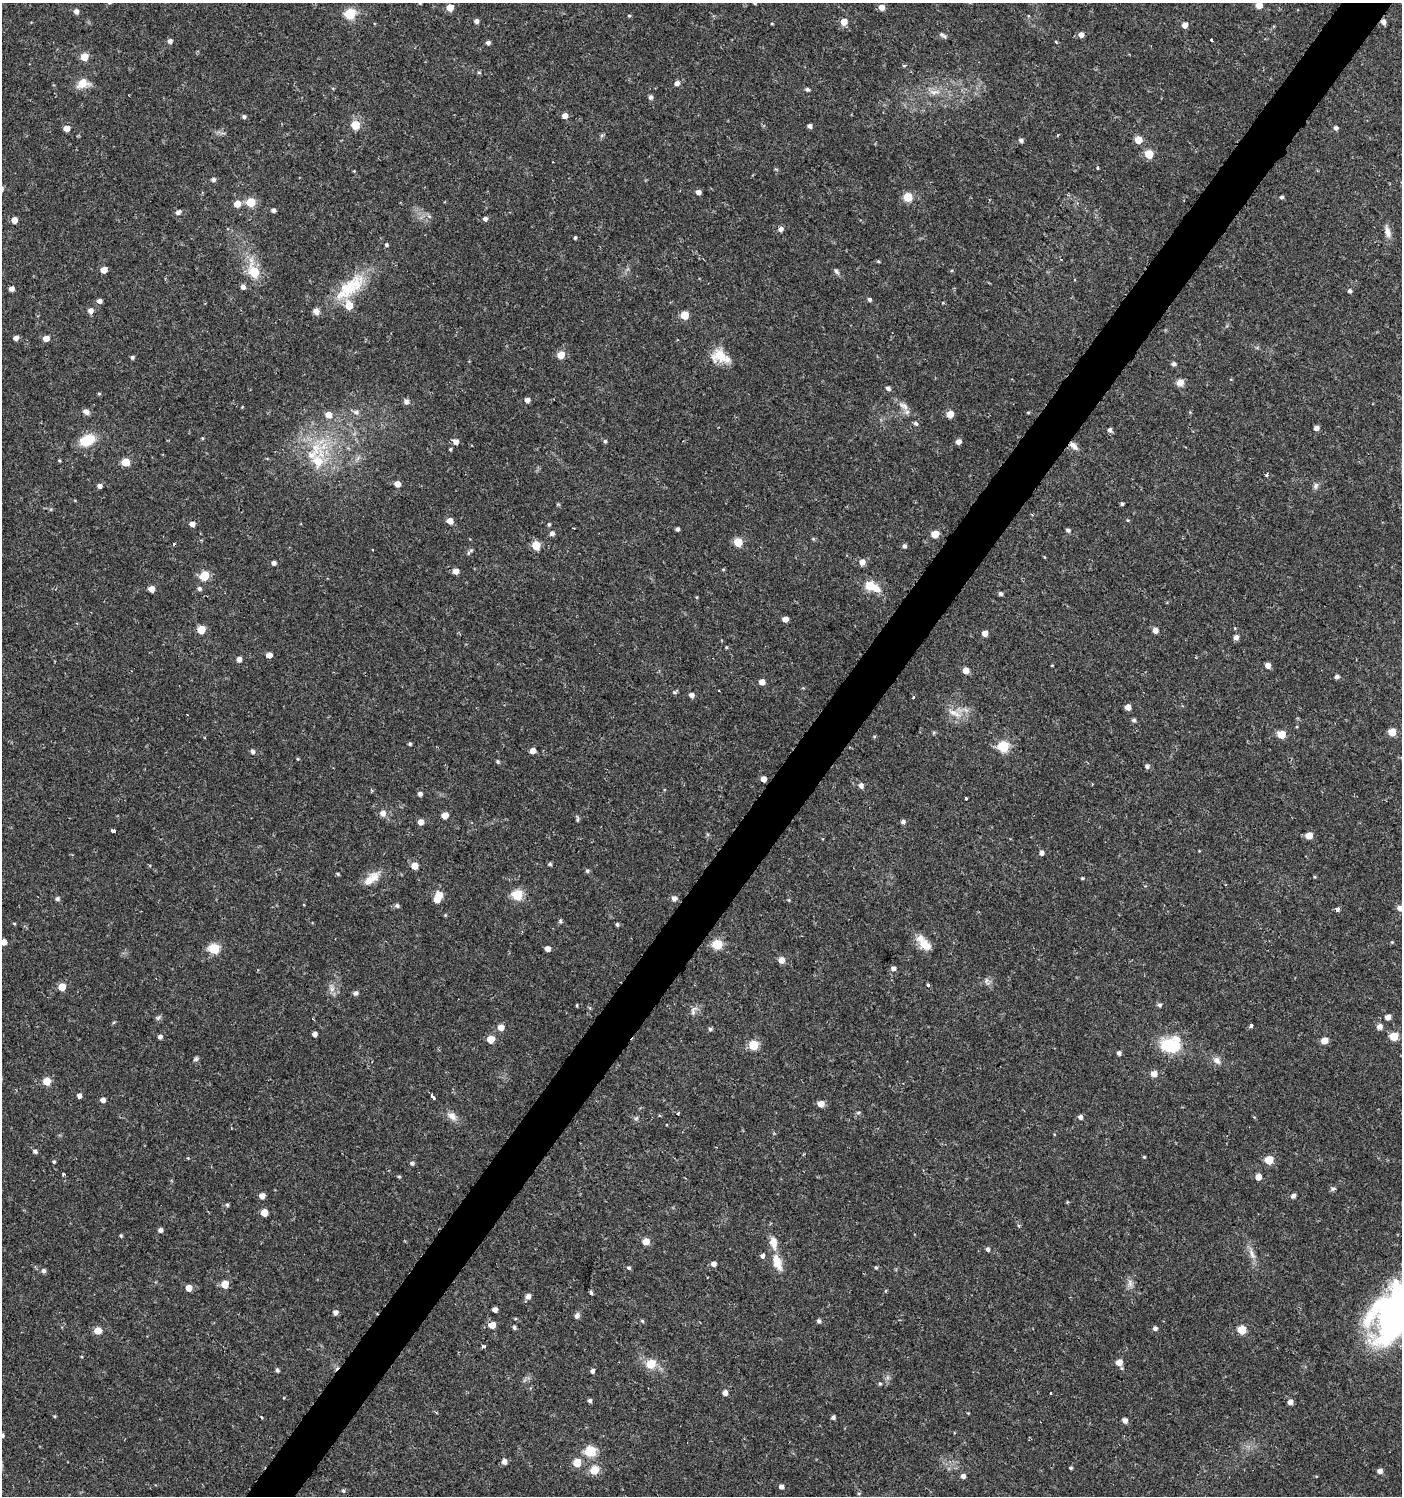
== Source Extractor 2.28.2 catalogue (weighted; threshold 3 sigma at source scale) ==
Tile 10 of 4 x 4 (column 2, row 3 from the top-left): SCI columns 1643-3042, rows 1496-2989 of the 6033 x 6002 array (HDU 1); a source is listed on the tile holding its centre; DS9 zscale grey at full resolution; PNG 1404 x 1498 px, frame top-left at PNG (2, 3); no overlay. Shown black and unused: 4% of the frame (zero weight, under 2 of 3 exposures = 1% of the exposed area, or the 3 px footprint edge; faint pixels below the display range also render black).
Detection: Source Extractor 2.28.2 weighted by HDU 2 'WHT'; one run over the whole footprint, this tile lists its part. Background 0.0256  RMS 0.0039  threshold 0.0174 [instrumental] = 3 sigma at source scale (4.5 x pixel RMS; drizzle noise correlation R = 1.50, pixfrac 1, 0.0396/0.0396 arcsec/px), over >= 5 px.
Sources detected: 303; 2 inside a brighter object's white glare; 2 cosmic-ray / hot-pixel residue — not listed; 6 inside a brighter listed object's ellipse — not listed separately; the other 293 listed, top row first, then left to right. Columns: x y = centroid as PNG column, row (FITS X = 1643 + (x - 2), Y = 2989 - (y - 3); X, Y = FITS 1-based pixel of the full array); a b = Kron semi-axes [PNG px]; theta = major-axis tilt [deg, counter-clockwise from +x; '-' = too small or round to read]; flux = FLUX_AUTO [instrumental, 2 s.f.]
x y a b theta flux
420 3 5 3 - 0.37
755 3 5 4 - 0.57
1259 5 5 5 - 5
450 7 5 5 - 6.2
882 7 5 5 - 3.4
76 11 5 5 - 1.8
350 14 6 5 - 33
629 16 5 3 - 0.4
476 21 4 4 - 1.5
1383 21 6 5 - 1.9
844 22 5 5 - 5.2
772 24 4 3 - 0.29
1185 25 5 5 - 2.6
942 35 10 5 -33 0.98
1081 35 5 5 - 2.3
1211 40 4 3 - 1.1
170 41 4 4 - 1.6
1056 42 4 3 - 0.32
488 43 5 4 - 1.2
84 57 5 5 - 10
904 66 4 4 - 0.84
479 73 5 3 - 0.44
83 83 17 11 12 4.6
677 83 6 5 - 1.8
807 89 6 5 - 0.64
934 92 16 7 3 3
650 97 5 5 - 1.2
244 116 5 4 - 0.92
565 116 5 5 - 2.5
355 125 5 5 - 14
809 126 4 4 - 1.3
67 128 5 4 - 5.2
1336 128 5 5 - 1.1
1058 135 3 2 - 0.55
1021 140 5 4 - 1.1
1138 140 5 5 - 7.3
1149 154 5 5 - 11
1097 168 4 3 - 0.43
213 180 5 5 - 1.2
698 192 4 4 - 2
908 197 5 5 - 15
1281 197 5 4 - 0.69
251 202 5 5 - 17
237 204 5 5 - 5.1
273 210 4 4 - 1.3
178 212 6 5 - 1.5
429 216 6 4 -18 0.65
485 219 5 5 - 1.4
14 220 5 4 - 3.8
780 229 5 5 - 1.9
1387 232 17 7 -75 2.8
575 238 4 3 - 0.62
386 245 5 4 - 0.7
878 261 5 4 - 0.46
104 270 5 4 - 4.5
254 271 14 9 -71 12
836 271 9 5 -48 0.95
243 287 5 5 - 1.6
350 287 52 19 40 19
11 289 5 4 - 1.8
1350 291 5 5 - 0.91
869 299 5 4 - 0.84
99 301 5 5 - 1.6
943 303 5 3 - 0.34
91 310 5 5 - 2.1
684 315 5 5 - 11
16 338 5 4 - 2
46 338 5 4 - 4.5
561 355 5 5 - 7.3
720 356 24 15 -20 7.9
132 357 5 4 - 0.71
1174 364 4 4 - 1.1
1180 382 7 7 - 3.2
888 388 5 4 - 1.1
99 394 5 4 - 0.44
527 400 5 4 - 2
406 401 6 5 - 1.6
904 406 16 8 -36 2.8
86 412 8 6 -30 1.6
356 412 8 7 - 1.6
1028 412 5 3 - 0.35
950 414 5 5 - 6.8
328 415 6 6 - 3.8
916 424 5 4 - 1.2
1316 428 5 4 - 1.9
1110 430 5 5 - 1.1
202 438 4 4 - 0.38
87 440 16 10 24 11
456 441 6 6 - 2.2
605 441 5 4 - 0.67
958 442 5 4 - 2.4
1073 446 13 7 -42 2.3
316 448 39 18 45 18
450 449 4 3 - 0.47
59 460 4 3 - 0.42
125 462 5 5 - 11
1266 475 3 3 - 1.4
397 484 5 5 - 3.3
100 486 5 5 - 1.5
1316 486 9 6 61 1.2
1122 504 4 3 - 0.61
51 509 5 5 - 0.57
450 520 5 5 - 3.5
1127 520 5 3 - 0.34
192 524 5 4 - 2.5
549 524 5 4 - 0.57
574 528 2 2 - 0.31
677 529 4 3 - 0.96
1068 530 5 4 - 0.94
552 533 5 5 - 1.5
935 534 5 5 - 8.8
738 542 5 5 - 13
536 545 5 5 - 12
904 546 5 4 - 1
471 550 5 5 - 0.59
1044 557 3 3 - 0.78
862 562 6 5 - 2.7
274 563 5 4 - 1.4
455 571 5 5 - 3.2
204 576 6 5 - 16
872 587 24 11 -25 6.6
199 588 5 5 - 1
151 589 5 5 - 4.2
1000 594 5 4 - 0.86
696 597 5 3 - 0.34
785 619 5 4 - 2.9
201 629 5 5 - 10
1155 630 5 5 - 2.6
985 633 4 4 - 3.1
1236 637 5 5 - 1.9
726 647 4 3 - 0.38
269 655 5 4 - 3
239 659 5 4 - 2.1
1052 665 4 2 - 0.27
1268 665 5 5 - 2.5
966 670 5 5 - 4.1
1337 677 5 4 - 1.2
762 682 5 5 - 2.8
719 691 3 2 - 0.28
674 692 6 5 - 0.66
691 695 5 4 - 2.2
913 697 4 3 - 0.45
1128 707 5 4 - 3.5
954 713 23 8 -26 4.1
1134 720 5 4 - 0.87
1392 732 5 5 - 7.9
934 733 5 4 - 0.49
1281 734 5 5 - 8
410 744 4 4 - 0.61
1003 747 6 5 - 34
252 751 5 5 - 1.3
532 751 5 5 - 2.8
498 762 5 4 - 0.67
1147 766 6 5 - 1
763 779 4 4 - 3
861 786 5 5 - 1.7
371 790 5 3 - 0.41
420 794 4 4 - 1.5
966 798 3 3 - 2.4
383 813 6 6 - 2.6
445 815 5 5 - 5.9
577 819 9 4 -86 0.64
421 822 5 5 - 2.9
903 822 5 5 - 1.2
113 831 4 3 - 6.3
1309 836 5 5 - 5.6
1041 853 5 4 - 1.5
550 864 5 4 - 0.67
414 866 5 5 - 6.6
587 871 5 5 - 0.74
338 874 5 3 - 0.48
372 878 25 10 38 5.3
1082 878 4 3 - 0.43
439 895 5 5 - 8.1
517 895 5 5 - 28
674 898 6 6 - 1.6
57 899 5 5 - 0.97
397 906 6 5 - 0.92
1400 908 6 5 - 2
1337 909 5 4 - 1.7
445 915 4 4 - 0.38
560 921 5 5 - 0.66
617 924 4 4 - 0.72
4 942 6 5 - 3.1
1392 942 4 4 - 0.36
717 944 5 5 - 23
925 945 21 12 -40 5.7
214 949 6 5 - 27
548 949 4 4 - 2.6
782 960 5 5 - 3.5
893 969 5 5 - 1.5
987 981 11 5 -77 1.1
928 985 5 4 - 0.72
62 987 5 5 - 8.2
332 989 8 6 46 1.6
355 993 6 5 - 1.2
577 1005 5 3 - 0.37
1160 1005 5 5 - 0.93
590 1008 6 4 -71 0.46
694 1011 15 7 64 1.8
1388 1017 5 4 - 2.6
158 1018 7 5 44 0.8
1251 1026 4 3 - 2.5
1380 1026 5 5 - 2.3
501 1027 5 5 - 3.9
710 1029 5 4 - 0.83
314 1034 4 4 - 1.9
160 1036 5 4 - 1.1
1394 1036 5 5 - 13
491 1039 5 5 - 8.6
1325 1040 5 5 - 5
754 1045 5 5 - 19
1171 1045 26 20 9 15
1119 1053 4 4 - 1.2
196 1059 7 5 51 0.76
1217 1060 11 8 -55 2
1154 1074 5 5 - 3.6
47 1081 5 5 - 9.2
79 1095 5 4 - 1.5
433 1097 5 3 - 4.5
103 1100 5 4 - 2
821 1104 5 5 - 4.4
678 1113 3 3 - 1
858 1113 6 4 2 0.52
659 1115 4 3 - 0.4
452 1116 12 9 -39 2.8
1080 1117 5 4 - 1.5
636 1118 7 5 43 0.72
35 1151 6 4 -42 1
1144 1157 4 3 - 0.39
188 1158 3 3 - 0.32
1269 1160 5 5 - 11
54 1161 4 4 - 0.49
412 1163 5 5 - 0.87
63 1174 3 3 - 1.2
399 1176 5 3 - 0.41
1258 1177 5 5 - 3.9
1333 1189 7 5 43 0.75
262 1196 5 4 - 2.7
1293 1196 5 5 - 1.4
1067 1202 4 4 - 0.36
227 1205 5 4 - 0.59
264 1212 5 5 - 6.9
160 1230 5 5 - 1.3
121 1236 4 3 - 0.59
646 1241 5 5 - 6.1
988 1249 5 4 - 1.1
1252 1254 17 6 -70 2.5
763 1256 4 4 - 2.2
777 1262 24 10 -72 5.7
713 1264 5 5 - 2
876 1267 5 4 - 0.58
629 1268 5 4 - 0.71
44 1271 5 5 - 1.1
1130 1283 12 7 -82 1.8
225 1284 5 5 - 8
188 1288 5 5 - 4.3
591 1293 5 4 - 0.75
528 1296 6 5 - 1.9
495 1309 4 4 - 2.1
335 1312 5 5 - 1.7
577 1316 8 6 61 1.2
1391 1318 48 35 58 120
642 1321 5 4 - 0.49
819 1321 5 4 - 0.99
492 1325 5 5 - 5
514 1328 4 4 - 0.87
1155 1328 5 4 - 1.3
1242 1330 5 5 - 14
98 1331 5 5 - 6.8
483 1346 4 3 - 2
1119 1362 6 5 - 4.2
651 1364 7 7 - 9
277 1370 5 4 - 0.84
592 1371 4 4 - 1.2
880 1384 5 4 - 0.52
725 1393 5 4 - 2.2
1051 1393 3 2 - 0.54
590 1401 4 4 - 0.94
1290 1402 5 5 - 2.1
833 1417 5 4 - 0.93
261 1418 3 3 - 1.4
1125 1421 5 5 - 1.9
2 1435 5 5 - 0.93
591 1451 6 5 - 27
504 1461 5 5 - 2
577 1463 5 5 - 9.4
1071 1468 4 3 - 0.5
594 1470 5 5 - 14
1380 1471 5 5 - 2
963 1476 5 5 - 1.5
781 1487 5 5 - 1.4
343 1490 5 4 - 0.67
Overlapping masked pixels (flux is a lower limit): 3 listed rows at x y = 1383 21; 1073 446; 492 1325
Isophote crosses this tile's border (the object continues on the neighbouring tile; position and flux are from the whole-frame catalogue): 7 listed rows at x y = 420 3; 755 3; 1259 5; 1400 908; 4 942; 1391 1318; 2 1435